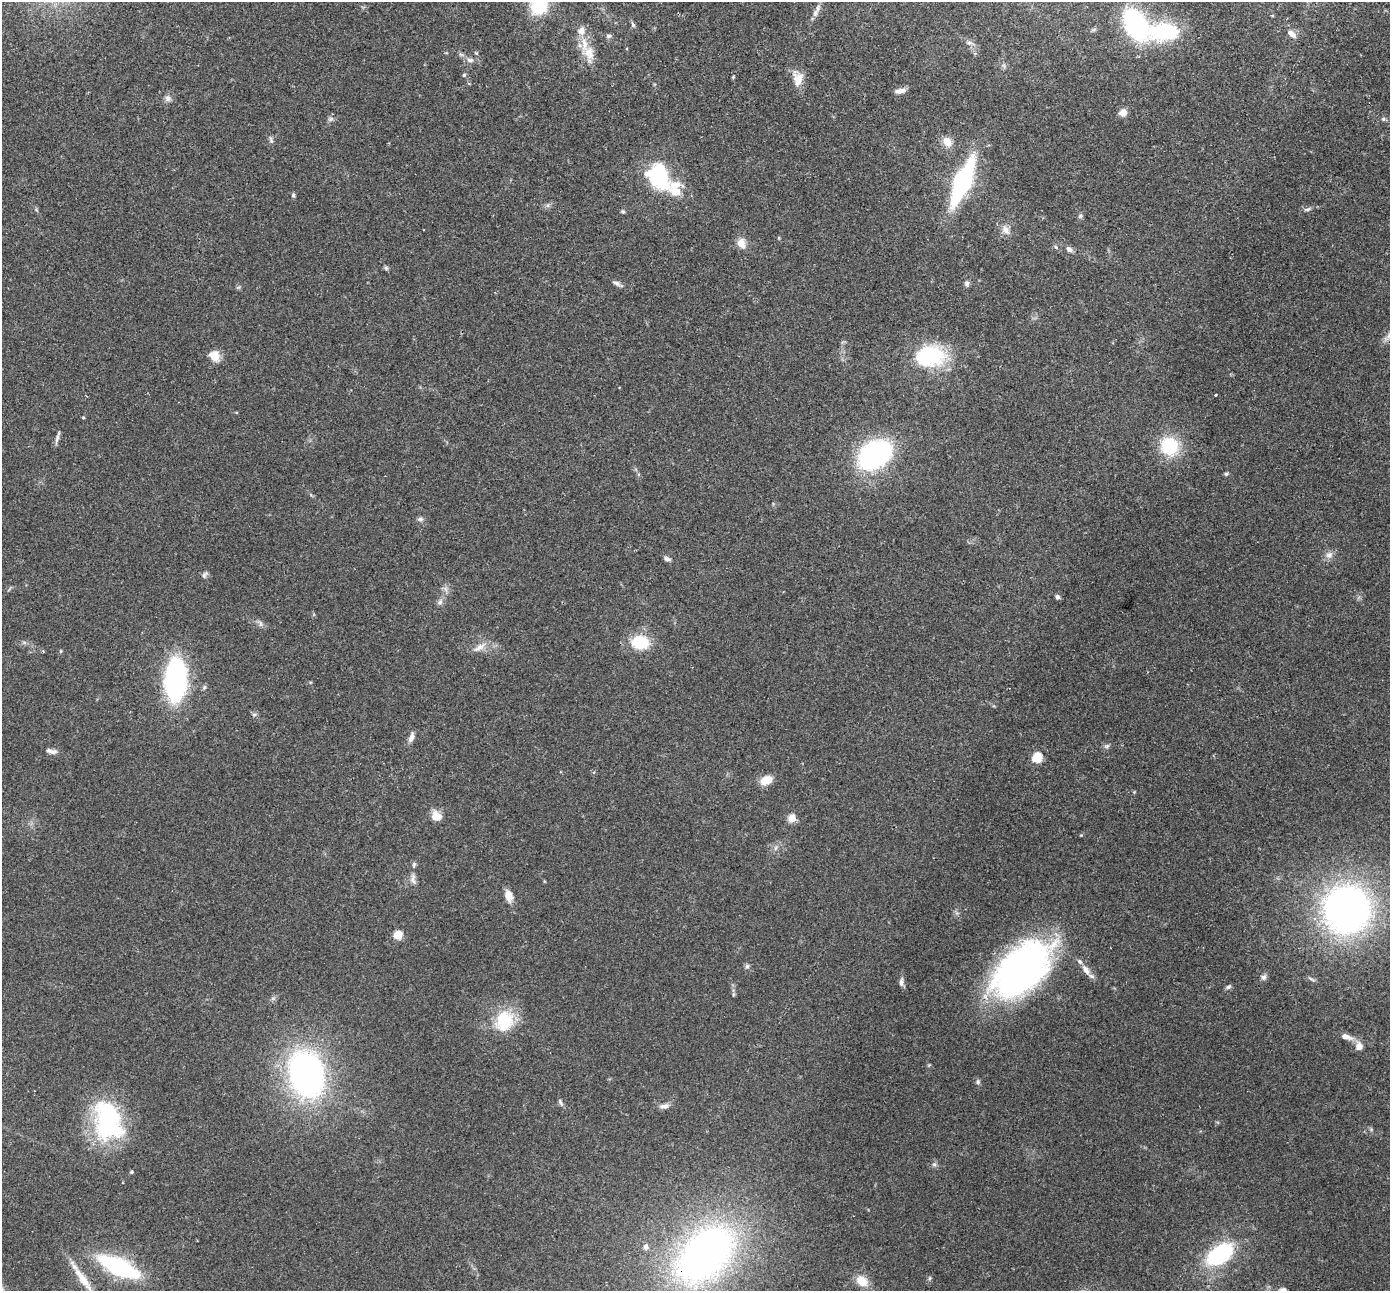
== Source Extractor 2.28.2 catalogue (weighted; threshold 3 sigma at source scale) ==
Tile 10 of 4 x 4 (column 2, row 3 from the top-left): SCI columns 1416-2803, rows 1485-2773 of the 5610 x 5679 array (HDU 1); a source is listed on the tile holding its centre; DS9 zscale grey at full resolution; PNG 1392 x 1293 px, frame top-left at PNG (2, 2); no overlay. Shown black and unused: <1% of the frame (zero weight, under 2 of 3 exposures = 3% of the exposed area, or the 3 px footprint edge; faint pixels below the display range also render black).
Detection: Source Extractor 2.28.2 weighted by HDU 2 'WHT'; one run over the whole footprint, this tile lists its part. Background 0.109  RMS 0.0092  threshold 0.0414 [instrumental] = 3 sigma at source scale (4.5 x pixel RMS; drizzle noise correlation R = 1.50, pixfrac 1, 0.05/0.05 arcsec/px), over >= 5 px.
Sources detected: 105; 8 inside a brighter listed object's ellipse — not listed separately; the other 97 listed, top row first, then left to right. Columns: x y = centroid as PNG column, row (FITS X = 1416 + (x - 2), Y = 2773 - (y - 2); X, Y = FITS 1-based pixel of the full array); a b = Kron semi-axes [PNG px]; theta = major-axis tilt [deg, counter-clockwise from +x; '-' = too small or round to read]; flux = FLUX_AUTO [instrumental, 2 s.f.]
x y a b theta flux
539 5 19 15 68 48
815 13 12 7 60 4.4
633 24 8 5 -72 1.9
1136 25 29 18 -61 130
1094 29 7 4 20 1.4
1164 32 32 18 3 77
1291 34 12 7 -38 5.7
608 36 7 5 15 2
969 43 8 5 -7 2.3
584 44 24 9 -85 15
461 54 7 4 -19 1.6
470 60 10 6 -2 3.4
1004 66 7 4 -71 1.6
464 75 5 4 - 1.3
733 77 4 4 - 0.89
798 79 19 13 -85 11
900 91 13 6 8 4.4
168 98 9 8 - 3.7
1123 113 9 8 - 6.5
331 119 9 5 27 2.4
1383 119 6 5 - 1.6
271 140 10 5 -72 2.1
947 142 13 10 -52 9
659 176 35 23 -72 63
963 181 38 12 67 150
293 195 6 5 - 1.4
1307 209 10 4 17 2.2
623 211 5 5 - 1.3
1080 216 6 5 - 1.7
1006 230 14 9 -63 6.5
779 238 6 3 -72 0.79
741 243 13 10 -74 8.3
1056 247 6 5 - 1.6
1069 249 9 6 -34 3.6
386 268 6 6 - 1.5
616 283 13 5 -22 3
967 283 8 7 - 2.2
214 356 13 11 -56 12
929 356 32 22 2 77
1216 395 3 3 - 1.3
83 417 4 3 - 0.87
57 437 19 4 74 3.1
1169 446 20 18 -54 47
875 454 25 18 34 210
1226 474 6 5 - 1.5
420 519 8 6 0 2.2
1329 555 10 10 - 5
667 559 8 5 -33 3
205 575 10 6 53 2.4
446 589 7 4 -71 2.5
1057 597 6 5 - 2.2
440 602 9 6 63 3
260 624 10 5 -69 2.4
640 642 16 12 -4 39
479 647 20 7 33 7.2
43 651 4 3 - 0.79
60 651 5 3 - 0.87
175 680 31 16 87 200
204 687 7 5 69 1.7
254 714 6 4 0 1.6
411 737 12 6 70 4.7
1107 746 8 5 20 2
53 752 10 7 4 3.5
1037 757 5 5 - 56
766 780 12 8 24 15
1134 792 4 4 - 0.81
436 816 12 11 - 9.7
792 818 5 4 - 28
775 848 7 4 71 1.8
413 879 17 7 -85 5
508 896 16 9 -74 7.6
1347 909 40 39 - 420
398 935 5 5 - 39
747 966 8 5 73 2
1021 969 67 37 45 360
1086 970 16 8 -53 7.6
1264 977 8 7 - 2.8
1311 979 11 3 -30 1.7
901 982 12 6 84 3.5
1228 987 7 5 22 2
504 1021 26 21 63 39
1346 1037 14 7 -18 7.2
1359 1046 6 6 - 9.6
307 1074 37 27 -76 310
978 1082 7 5 -78 1.9
560 1103 10 5 -66 2.3
664 1106 13 7 10 4.5
108 1121 50 32 -78 110
934 1164 6 5 - 1.9
132 1172 4 4 - 1.5
646 1247 9 7 86 3.2
1220 1254 23 13 35 96
705 1255 64 40 46 430
119 1267 32 13 -25 130
930 1278 5 5 - 1.4
83 1280 58 8 -55 22
862 1281 16 11 -33 13
Overlapping masked pixels (flux is a lower limit): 1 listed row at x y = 705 1255
Isophote crosses this tile's border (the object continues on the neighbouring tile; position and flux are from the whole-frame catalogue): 3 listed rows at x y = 539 5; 119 1267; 83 1280